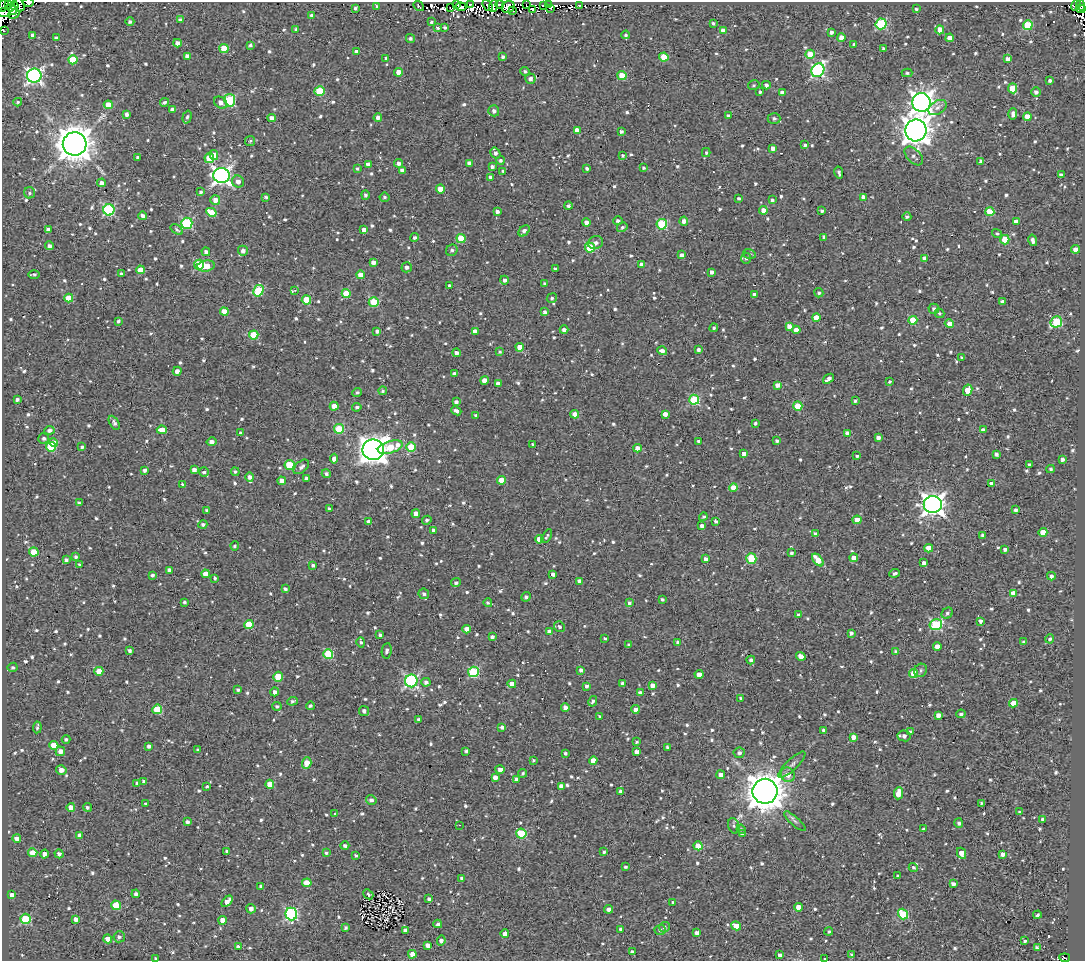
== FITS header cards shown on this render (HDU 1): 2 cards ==
NAXIS1  =                 1083
NAXIS2  =                  959

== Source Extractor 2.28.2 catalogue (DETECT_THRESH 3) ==
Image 1083 x 959 px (HDU 1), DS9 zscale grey, 1 PNG px = 1 image px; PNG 1087 x 963 px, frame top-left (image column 1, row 959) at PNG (2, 2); each listed source drawn as its Kron ellipse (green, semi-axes under 4 px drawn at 4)
Background 1.25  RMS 4.8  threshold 14.4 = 3 sigma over >= 5 px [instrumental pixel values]
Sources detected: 995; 5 with non-positive FLUX_AUTO (blend fragments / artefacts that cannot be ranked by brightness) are neither listed nor drawn; of the other 990, the 500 brightest by FLUX_AUTO listed and drawn (490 fainter detections omitted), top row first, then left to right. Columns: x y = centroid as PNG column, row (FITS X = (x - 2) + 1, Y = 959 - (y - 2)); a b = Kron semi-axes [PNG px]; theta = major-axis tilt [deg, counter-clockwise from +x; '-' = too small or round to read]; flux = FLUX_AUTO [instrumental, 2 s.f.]
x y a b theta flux
28 3 6 2 2 690
8 4 3 3 - 9900
457 4 4 3 - 1600
470 4 2 2 - 620
500 4 4 2 - 590
3 5 7 2 63 3600
19 5 7 5 -72 2000
488 5 6 2 -53 1100
526 5 4 2 - 2500
544 5 3 3 - 2000
548 5 3 2 - 1500
579 5 3 2 - 650
1076 5 6 4 53 1600
1081 5 6 3 -75 1300
14 6 4 3 - 600
376 6 3 2 - 660
419 6 6 3 -37 590
493 6 6 4 72 9900
461 7 5 3 - 1300
508 7 6 5 - 8600
355 8 3 3 - 650
451 8 3 2 - 550
551 8 3 2 - 1300
532 9 4 2 - 1600
916 9 3 3 - 570
1081 9 5 2 - 1000
13 10 5 3 - 5200
513 10 4 2 - 580
4 13 7 4 -1 4400
14 14 5 3 - 2900
311 15 4 3 - 670
180 20 4 4 - 930
130 22 4 4 - 690
431 22 3 3 - 770
713 23 3 3 - 550
881 24 5 5 - 29000
1028 25 5 5 - 14000
438 28 3 3 - 690
445 28 3 3 - 550
296 29 3 3 - 720
3 30 4 2 - 560
723 30 4 4 - 2100
940 30 4 4 - 4800
831 32 4 3 - 1000
32 35 4 3 - 1100
626 35 4 4 - 540
841 37 4 4 - 3200
56 38 4 4 - 1100
410 38 4 4 - 800
950 38 4 4 - 3100
177 43 4 4 - 2200
854 44 3 3 - 550
250 45 4 3 - 700
224 48 4 4 - 8300
883 49 4 3 - 850
356 52 4 3 - 1400
810 54 5 4 - 8500
187 56 4 4 - 1800
503 57 4 3 - 700
664 57 4 4 - 8100
386 58 4 3 - 640
1008 59 4 4 - 1500
73 60 4 4 - 9100
818 70 7 6 - 58000
525 71 4 4 - 550
399 72 4 4 - 3800
907 73 5 4 - 540
622 75 4 4 - 9700
34 76 7 7 - 99000
530 79 5 5 - 1300
1049 81 4 4 - 800
754 85 6 4 14 540
766 85 4 4 - 960
1013 88 5 4 - 8100
320 91 5 5 - 13000
760 92 3 3 - 600
1036 92 5 5 - 1200
782 93 4 4 - 1400
230 100 6 5 - 22000
18 102 4 3 - 530
165 102 4 4 - 800
921 102 9 9 - 230000
221 103 7 5 -38 1800
108 105 4 4 - 3800
937 108 10 6 32 1600
172 109 4 3 - 1000
494 111 5 5 - 1200
127 114 4 3 - 1100
1013 114 6 4 89 1000
728 116 4 3 - 770
187 117 6 4 73 630
1027 117 4 4 - 4000
272 118 4 4 - 1900
378 118 4 4 - 1300
774 119 6 5 - 820
577 130 4 4 - 2700
916 130 11 10 - 380000
621 132 3 3 - 920
250 141 5 5 - 560
75 144 12 11 - 670000
805 145 4 3 - 780
773 148 4 4 - 1900
706 152 4 4 - 530
495 153 5 4 - 1100
214 155 5 4 - 4200
623 156 3 3 - 580
914 156 11 6 -45 1200
138 157 3 3 - 560
209 158 5 5 - 9200
500 160 4 4 - 740
981 161 4 4 - 1100
398 163 4 4 - 1100
469 163 4 4 - 1200
368 164 4 4 - 1700
492 167 4 3 - 920
587 168 3 3 - 730
643 168 3 3 - 660
357 169 4 4 - 580
402 170 4 4 - 1400
503 171 3 3 - 560
839 172 6 3 -76 820
221 175 8 7 - 140000
1061 175 4 3 - 900
491 177 4 3 - 1100
238 182 6 5 - 2000
102 183 4 4 - 1400
440 189 4 4 - 4000
200 192 3 3 - 690
29 193 5 5 - 730
365 195 5 4 - 860
266 197 4 3 - 670
384 197 5 4 - 620
864 197 4 4 - 2700
739 198 4 3 - 550
215 200 5 4 - 2500
772 200 4 4 - 850
568 206 4 4 - 980
109 210 5 5 - 36000
763 210 4 4 - 2300
497 211 4 4 - 1100
822 211 4 3 - 800
211 212 5 4 - 6300
990 212 5 4 - 8800
143 216 4 3 - 1200
907 217 4 3 - 720
618 221 5 4 - 750
684 221 4 4 - 2000
1016 222 4 4 - 2000
187 223 5 5 - 29000
586 223 4 4 - 2100
662 224 5 5 - 19000
622 227 5 4 - 660
48 229 4 3 - 1000
177 230 7 4 -35 750
364 230 4 4 - 1300
524 231 6 4 47 1300
997 233 5 4 - 540
415 237 4 4 - 820
824 237 4 4 - 720
461 238 4 4 - 9200
1005 240 5 4 - 8100
1033 240 6 4 -76 1200
596 243 8 6 20 1200
49 246 4 4 - 1100
590 248 5 5 - 16000
1076 249 4 4 - 2600
452 250 6 5 - 750
243 251 5 5 - 1500
206 252 4 4 - 1300
749 254 6 4 -18 540
682 255 4 4 - 1500
746 258 5 4 - 570
925 258 4 4 - 1700
373 262 4 4 - 1400
199 265 5 5 - 15000
641 265 4 4 - 2300
206 266 9 5 9 4100
407 267 5 5 - 1000
555 269 3 3 - 600
140 270 4 4 - 4600
712 272 4 3 - 1100
34 274 6 3 0 610
121 274 3 3 - 630
361 275 4 4 - 3400
504 280 4 4 - 1200
544 284 3 3 - 630
450 286 3 3 - 680
295 290 3 2 - 670
258 291 6 5 - 17000
346 293 4 4 - 6900
819 293 4 4 - 640
755 295 4 4 - 2300
69 298 4 4 - 6300
552 298 5 4 - 650
306 300 5 4 - 9500
374 302 5 4 - 15000
1002 302 4 4 - 1300
934 309 5 5 - 1100
224 312 4 4 - 4200
545 312 4 4 - 830
939 313 5 4 - 580
816 317 4 4 - 3900
913 320 4 4 - 9500
118 321 4 4 - 640
1056 322 6 5 - 20000
949 324 5 4 - 3200
789 326 4 4 - 2200
714 328 4 4 - 670
564 330 4 4 - 1300
796 330 4 4 - 2300
377 331 4 3 - 770
475 331 4 4 - 2100
254 335 4 4 - 9200
520 347 4 4 - 3700
698 350 4 4 - 910
662 351 5 4 - 1400
500 352 4 4 - 620
456 353 4 4 - 1200
962 358 4 3 - 680
177 371 4 4 - 1800
454 374 4 4 - 1100
828 379 6 3 38 1600
484 380 4 4 - 2200
890 382 3 3 - 570
498 383 4 3 - 1200
777 385 4 4 - 1700
968 390 6 4 62 6500
383 391 4 4 - 670
357 392 5 4 - 560
17 399 4 3 - 780
694 400 5 5 - 21000
855 401 3 3 - 580
456 402 4 3 - 1000
334 406 4 4 - 3700
798 406 4 4 - 8300
357 407 4 4 - 680
456 411 5 4 - 1200
575 414 4 4 - 5300
665 414 4 4 - 2300
476 415 4 3 - 560
114 423 8 4 -61 1000
755 423 3 3 - 630
339 429 5 4 - 15000
49 430 5 4 - 1200
162 430 5 4 - 3600
983 430 4 3 - 1400
240 433 3 3 - 800
847 433 4 3 - 1800
878 437 4 4 - 1500
44 438 5 5 - 810
698 441 3 3 - 590
777 441 3 3 - 800
212 442 5 4 - 1700
53 443 4 4 - 2900
533 445 3 3 - 630
51 447 5 5 - 12000
82 447 3 3 - 540
390 447 13 6 17 8700
411 447 5 5 - 12000
637 448 4 4 - 2300
373 450 10 10 - 360000
744 454 4 3 - 1800
996 454 4 3 - 970
857 456 4 3 - 560
334 459 5 4 - 1500
1062 459 3 3 - 1100
1029 464 3 3 - 680
290 465 5 5 - 14000
301 467 9 5 40 1200
1050 469 4 3 - 550
145 470 4 3 - 1000
194 470 4 4 - 1500
204 472 5 4 - 710
235 472 4 4 - 740
326 474 5 4 - 750
250 477 4 4 - 1300
306 478 4 3 - 1100
501 480 4 4 - 7300
282 481 4 4 - 2100
991 483 4 3 - 1600
183 485 4 3 - 860
733 487 4 4 - 5200
79 503 4 3 - 560
933 505 9 8 - 230000
329 509 3 3 - 630
207 510 3 3 - 570
1016 510 3 3 - 910
416 514 4 4 - 2700
703 517 4 4 - 610
427 520 4 4 - 790
857 520 4 4 - 5200
716 521 4 3 - 590
369 522 4 4 - 2000
203 524 4 4 - 680
702 526 4 4 - 1500
434 531 4 4 - 1500
1043 532 4 4 - 4700
815 534 4 3 - 960
983 535 4 3 - 800
547 536 7 3 59 630
539 539 4 4 - 4300
235 546 4 4 - 640
929 548 4 4 - 5400
1005 549 4 3 - 1000
34 552 5 4 - 7800
791 553 3 3 - 690
76 557 4 3 - 710
854 558 4 4 - 2600
706 559 4 4 - 1500
751 559 5 5 - 15000
66 560 4 3 - 740
818 560 7 4 -50 5300
924 563 4 3 - 1500
79 565 3 3 - 880
313 565 4 4 - 900
170 570 4 4 - 1400
895 573 5 3 - 620
206 574 4 4 - 3200
553 574 4 3 - 1200
152 575 4 3 - 770
1051 576 4 4 - 1300
215 578 3 3 - 710
579 581 4 4 - 910
456 583 5 4 - 690
285 589 4 3 - 810
1013 593 4 4 - 3000
424 594 5 5 - 970
526 597 5 4 - 760
662 599 3 3 - 590
184 602 3 3 - 630
488 603 4 4 - 630
629 603 3 3 - 650
947 613 6 5 - 730
798 615 4 3 - 740
980 621 3 3 - 1100
249 625 4 4 - 11000
936 625 6 5 - 29000
559 627 5 5 - 860
467 629 4 4 - 2700
549 631 4 4 - 1200
851 633 4 4 - 980
380 635 4 3 - 670
492 637 4 4 - 990
605 639 3 3 - 560
1050 639 4 4 - 740
361 642 5 4 - 650
1024 642 4 3 - 830
678 643 4 4 - 1300
629 645 4 3 - 870
937 646 4 4 - 2800
130 651 3 3 - 920
387 651 8 5 81 960
896 651 4 3 - 950
328 654 5 4 - 14000
801 656 5 4 - 2200
751 660 4 4 - 880
13 667 5 4 - 590
581 670 4 3 - 1100
921 670 7 6 - 820
99 671 4 4 - 4600
473 672 5 5 - 25000
914 673 4 4 - 8700
699 674 4 4 - 2500
278 677 5 4 - 9600
411 681 6 6 - 53000
426 682 4 4 - 1100
622 683 3 3 - 780
512 684 4 4 - 3400
652 685 4 4 - 2100
586 686 4 4 - 850
238 690 4 3 - 660
275 692 4 4 - 1500
640 693 4 4 - 1300
740 698 3 3 - 610
292 701 5 4 - 670
593 701 5 4 - 660
1013 703 4 4 - 4300
277 706 4 4 - 720
310 706 4 3 - 650
565 708 4 4 - 2400
157 709 5 4 - 12000
635 709 4 4 - 1400
364 711 5 5 - 1100
961 714 5 4 - 760
938 715 4 4 - 1700
600 716 4 4 - 570
419 720 3 3 - 920
37 727 6 3 83 690
502 727 4 3 - 1000
824 730 3 3 - 1000
910 731 4 3 - 700
904 736 6 5 - 1400
853 737 4 4 - 2600
66 739 4 4 - 650
636 742 4 3 - 550
54 745 4 4 - 6000
149 746 4 4 - 990
667 747 3 3 - 660
198 750 4 3 - 650
60 751 5 4 - 2700
466 751 3 3 - 710
637 752 4 4 - 1800
565 753 3 3 - 680
739 753 5 5 - 980
533 760 3 3 - 530
593 761 4 4 - 3600
307 763 6 4 72 4000
792 765 18 5 44 1500
500 769 4 4 - 1700
61 770 5 4 - 2200
523 773 4 4 - 610
721 775 4 4 - 2200
788 775 7 7 - 2700
495 777 4 4 - 2300
516 779 4 3 - 830
144 781 4 3 - 840
137 783 4 3 - 580
270 784 4 4 - 4400
207 786 3 3 - 540
561 786 4 4 - 1700
765 791 12 12 - 720000
621 792 4 3 - 1300
899 793 6 4 82 5400
371 800 5 4 - 960
981 803 3 3 - 530
146 804 4 3 - 860
71 807 4 4 - 2100
88 807 4 4 - 700
1020 812 4 4 - 610
335 814 3 3 - 1300
1042 819 3 3 - 680
795 821 14 4 -42 990
187 822 4 3 - 1000
959 823 5 4 - 880
459 825 3 2 - 1700
734 826 8 5 -72 790
741 829 5 4 - 650
923 829 3 3 - 630
521 834 5 5 - 18000
743 834 4 3 - 1000
80 835 4 4 - 1900
17 838 4 4 - 2700
345 846 4 4 - 1000
698 846 4 4 - 7700
227 851 3 3 - 560
604 852 3 3 - 570
33 853 4 4 - 4900
326 853 4 3 - 670
961 853 6 4 -63 3300
45 854 4 4 - 1500
59 854 4 4 - 1200
1003 854 4 4 - 1600
356 855 3 3 - 720
625 867 4 3 - 650
913 867 4 4 - 600
898 876 3 3 - 580
462 878 4 4 - 1100
307 883 4 4 - 6400
953 884 4 3 - 1200
261 886 4 4 - 690
136 894 4 4 - 990
368 894 5 4 - 580
12 895 4 4 - 2400
429 899 4 3 - 970
227 901 7 4 44 3100
673 902 4 4 - 670
116 905 5 5 - 11000
798 907 4 4 - 3400
251 909 5 4 - 1800
609 909 4 4 - 1500
291 914 6 6 - 44000
903 914 5 5 - 17000
1037 915 4 3 - 660
25 919 5 5 - 20000
76 919 4 4 - 1800
223 920 4 4 - 4000
438 924 4 3 - 820
736 926 5 4 - 4200
664 927 5 5 - 920
345 928 4 3 - 610
405 930 4 4 - 1100
621 930 4 4 - 1800
660 930 5 5 - 740
829 931 4 4 - 630
697 933 4 3 - 1300
505 934 4 4 - 2600
119 937 6 5 - 1100
108 939 4 4 - 4900
441 940 5 4 - 1200
1025 941 4 3 - 600
428 945 4 4 - 1800
238 947 4 4 - 1300
1037 948 4 4 - 890
632 952 4 4 - 1300
412 954 4 4 - 2900
852 954 4 4 - 770
780 955 4 4 - 1200
155 958 3 3 - 580
1065 958 5 2 - 780
825 959 3 3 - 780
At the frame edge (FLAGS 8, measured only in part): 8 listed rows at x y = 28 3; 8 4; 3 5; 19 5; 4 13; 3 30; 155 958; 825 959
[490 fainter detections neither listed nor drawn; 5 non-positive-flux detections neither listed nor drawn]